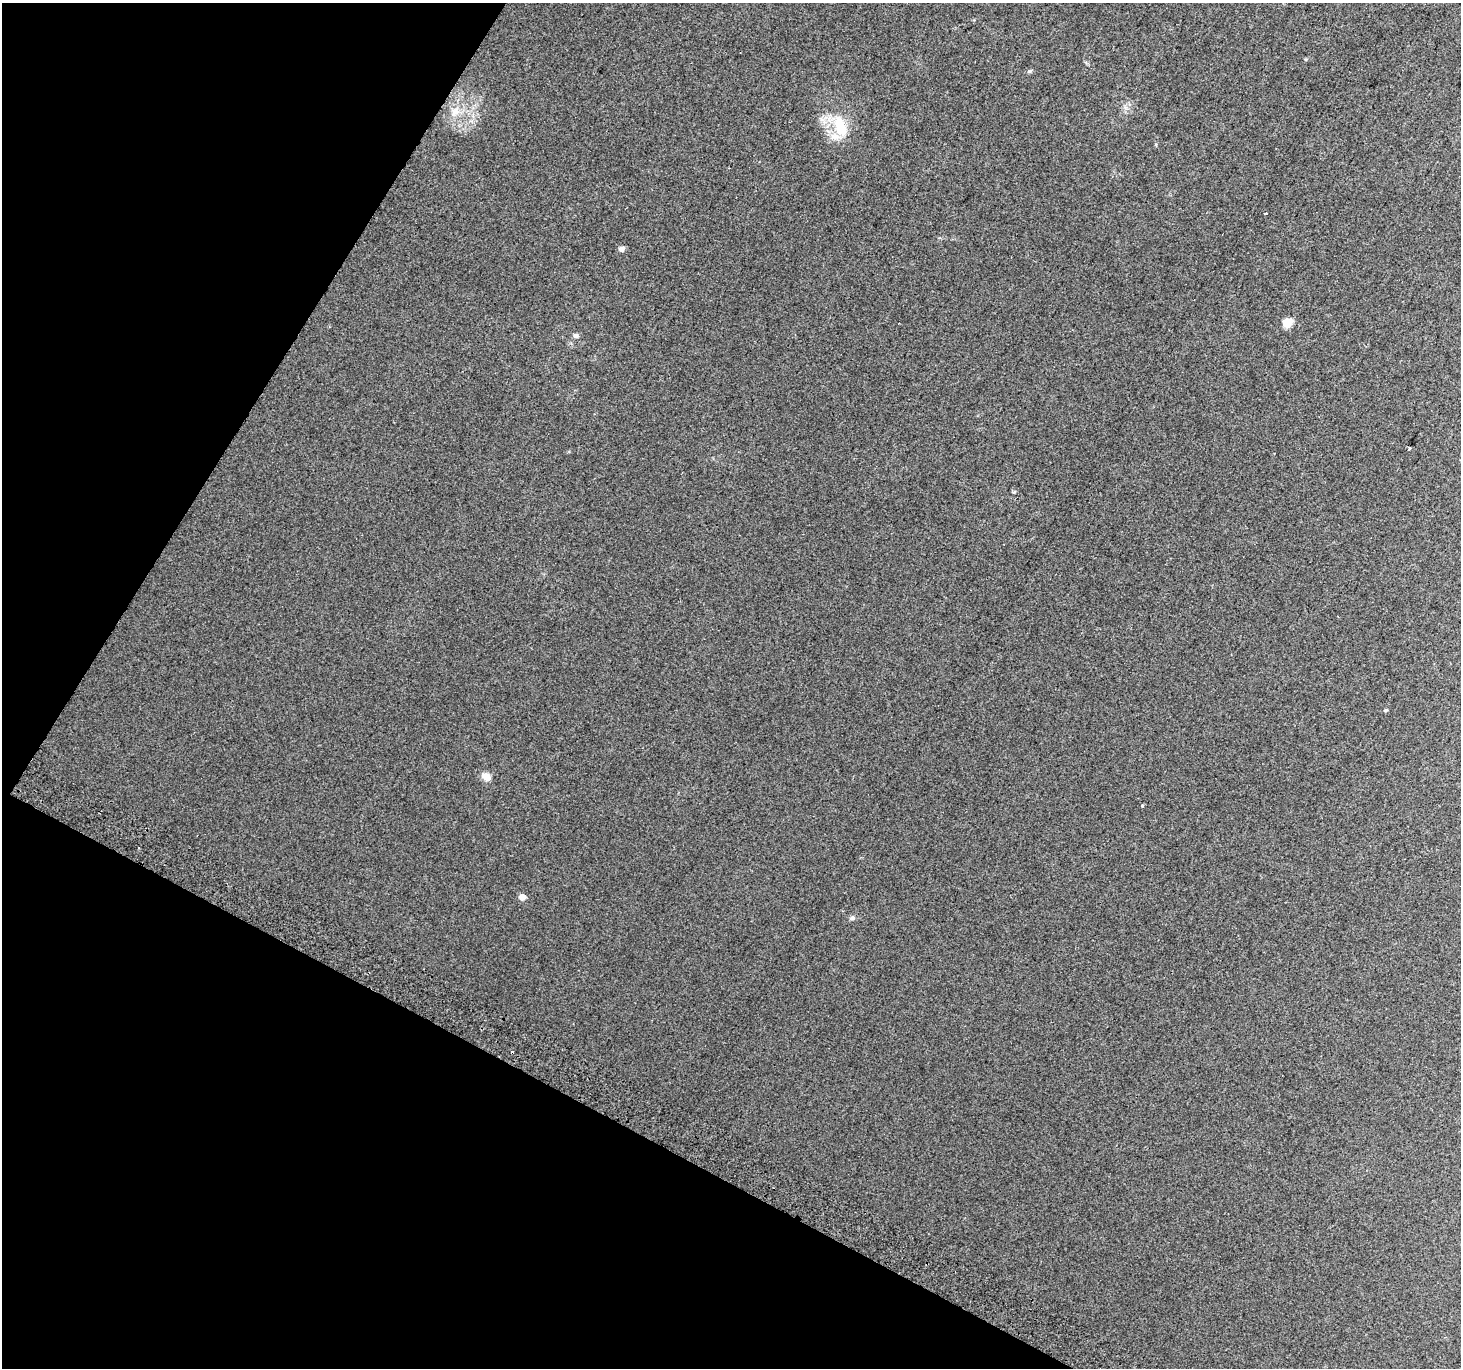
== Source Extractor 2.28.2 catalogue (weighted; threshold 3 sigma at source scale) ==
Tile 9 of 4 x 4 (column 1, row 3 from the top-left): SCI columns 32-1490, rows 1666-3031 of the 5888 x 5996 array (HDU 1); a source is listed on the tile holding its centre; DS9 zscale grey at full resolution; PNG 1463 x 1370 px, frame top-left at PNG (2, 3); no overlay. Shown black and unused: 26% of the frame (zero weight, under 2 of 3 exposures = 2% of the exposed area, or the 3 px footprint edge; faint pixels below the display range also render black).
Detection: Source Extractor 2.28.2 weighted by HDU 2 'WHT'; one run over the whole footprint, this tile lists its part. Background 0.0358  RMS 0.012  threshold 0.0562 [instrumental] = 3 sigma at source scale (4.5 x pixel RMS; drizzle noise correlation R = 1.50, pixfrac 1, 0.0396/0.0396 arcsec/px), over >= 5 px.
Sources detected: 15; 2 cosmic-ray / hot-pixel residue — not listed; the other 13 listed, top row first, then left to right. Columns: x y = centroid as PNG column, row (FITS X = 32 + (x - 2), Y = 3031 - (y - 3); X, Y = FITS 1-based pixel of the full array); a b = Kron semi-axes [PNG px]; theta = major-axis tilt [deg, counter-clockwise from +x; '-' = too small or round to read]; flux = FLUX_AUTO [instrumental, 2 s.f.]
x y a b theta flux
1029 71 5 5 - 1.6
455 112 15 10 38 12
840 127 28 15 -74 39
1266 214 3 3 - 2.3
622 249 7 6 - 3.8
1287 322 7 7 - 27
576 335 7 6 - 3.2
1409 449 3 3 - 3.1
1014 492 4 4 - 1.3
1386 710 5 3 - 1.2
486 776 12 9 -34 9.2
522 897 8 7 - 5.6
852 918 9 5 15 3
Unlisted compact peaks at least as high as the median listed source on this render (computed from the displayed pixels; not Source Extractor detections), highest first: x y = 1142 806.